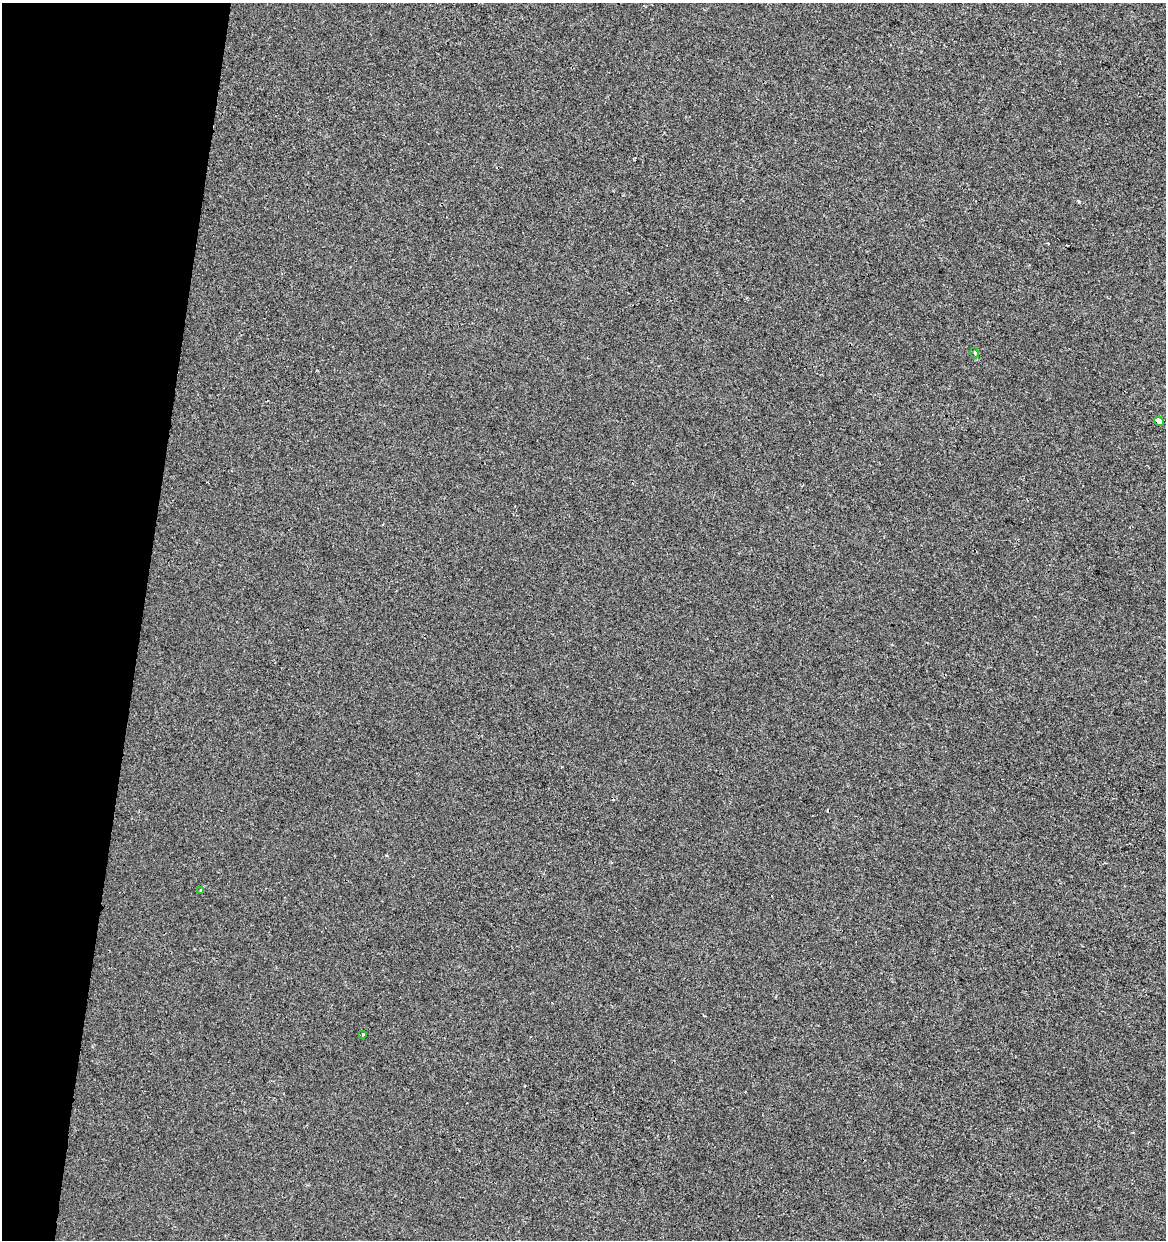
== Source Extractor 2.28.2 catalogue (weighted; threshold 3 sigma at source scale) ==
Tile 9 of 4 x 4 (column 1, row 3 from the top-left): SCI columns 283-1446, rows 1239-2476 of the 5158 x 4958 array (HDU 1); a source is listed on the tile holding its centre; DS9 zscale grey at full resolution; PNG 1168 x 1242 px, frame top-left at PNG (2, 3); each listed source drawn as its Kron ellipse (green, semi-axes under 4 px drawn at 4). Shown black and unused: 12% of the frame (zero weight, under 2 of 3 exposures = <1% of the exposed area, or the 3 px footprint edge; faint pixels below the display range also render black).
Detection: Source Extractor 2.28.2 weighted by HDU 2 'WHT'; one run over the whole footprint, this tile lists its part. Background -5.27e-04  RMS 0.0042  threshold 0.019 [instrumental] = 3 sigma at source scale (4.5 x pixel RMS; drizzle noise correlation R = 1.50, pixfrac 1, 0.0396/0.0396 arcsec/px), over >= 5 px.
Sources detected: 5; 1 cosmic-ray / hot-pixel residue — neither listed nor drawn; the other 4 listed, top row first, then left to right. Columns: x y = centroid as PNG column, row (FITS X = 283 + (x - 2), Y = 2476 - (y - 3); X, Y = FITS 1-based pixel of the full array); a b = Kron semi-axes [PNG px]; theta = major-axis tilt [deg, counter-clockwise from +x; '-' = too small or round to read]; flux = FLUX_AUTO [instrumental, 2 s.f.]
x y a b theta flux
975 353 5 3 - 0.39
1159 421 5 4 - 3.5
201 890 3 3 - 1.5
362 1035 3 3 - 0.66
Overlapping masked pixels (flux is a lower limit): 1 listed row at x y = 1159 421